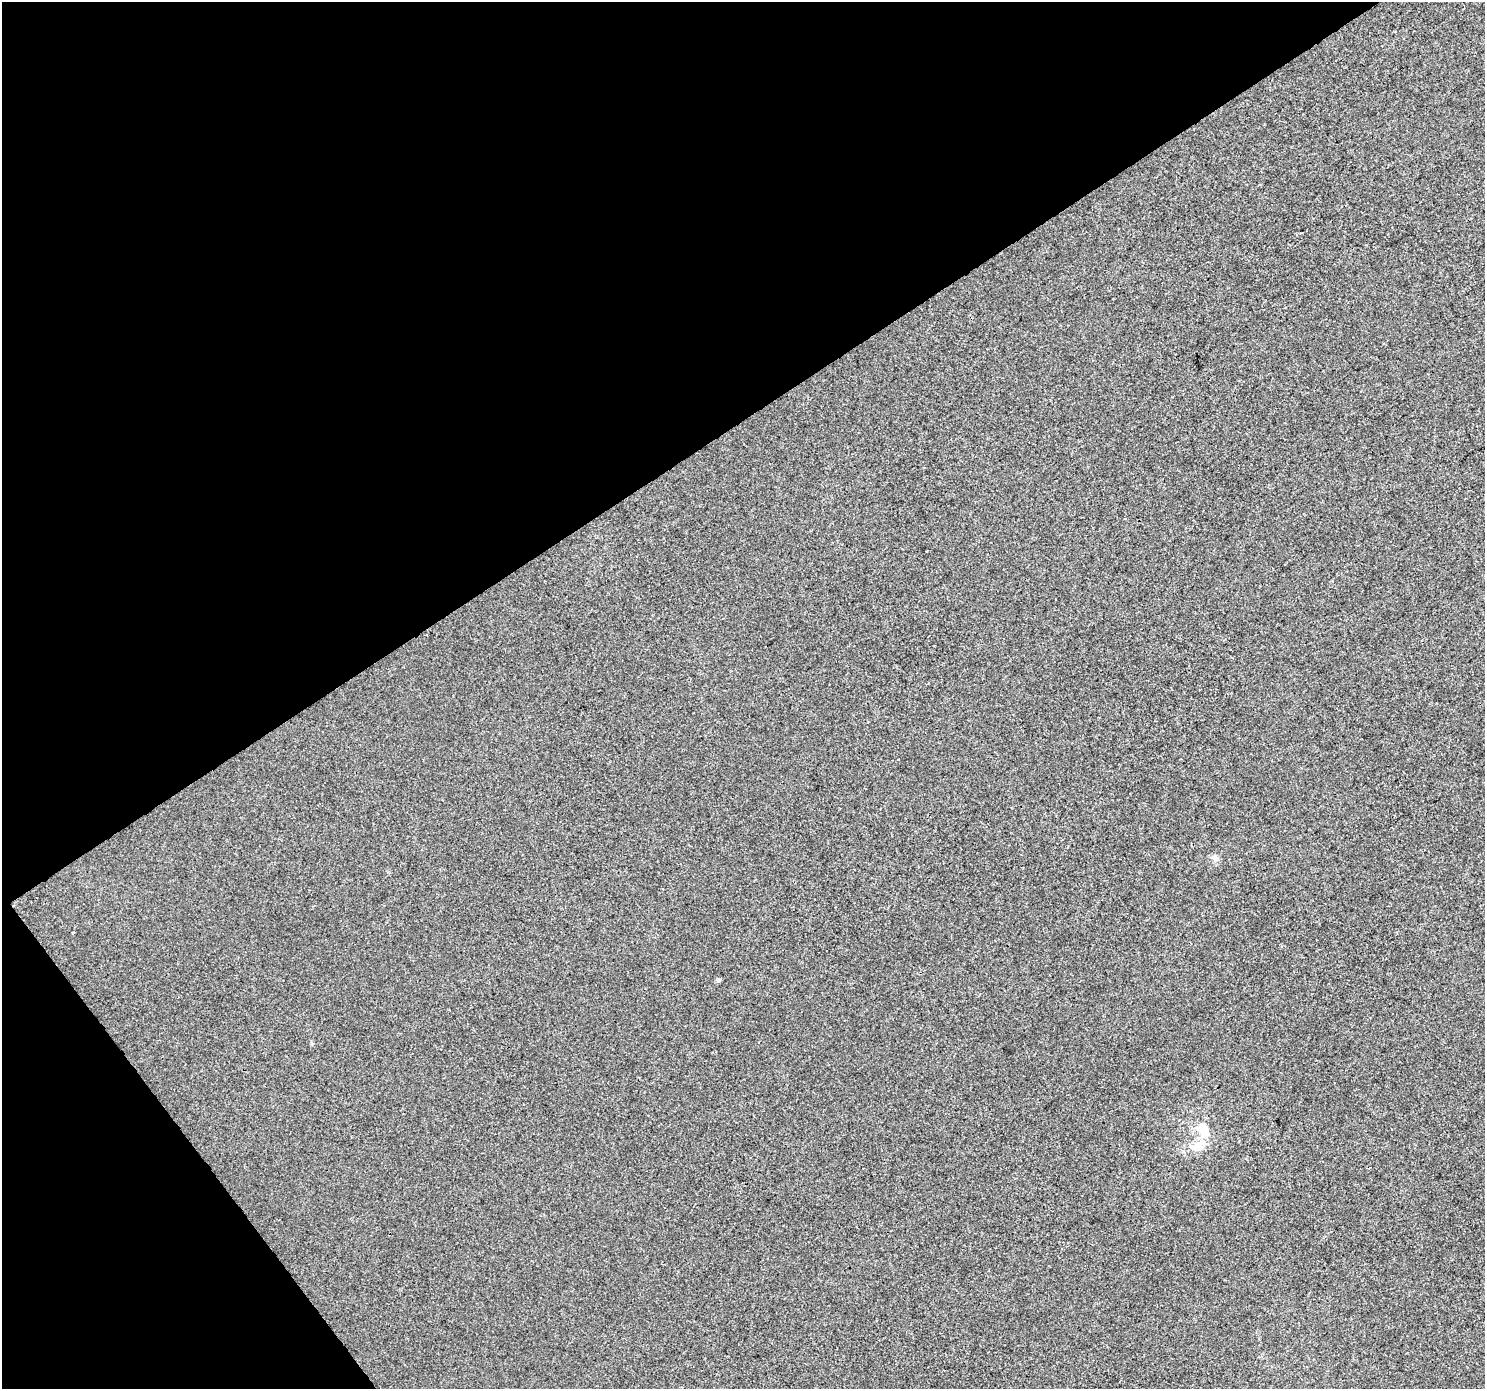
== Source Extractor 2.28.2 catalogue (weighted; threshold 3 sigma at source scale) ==
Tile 5 of 4 x 4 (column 1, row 2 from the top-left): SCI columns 5-1487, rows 2962-4348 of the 5936 x 5861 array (HDU 1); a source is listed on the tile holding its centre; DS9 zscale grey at full resolution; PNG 1487 x 1391 px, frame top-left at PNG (2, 2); no overlay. Shown black and unused: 35% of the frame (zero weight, under 3 of 4 exposures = <1% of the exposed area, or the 3 px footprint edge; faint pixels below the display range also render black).
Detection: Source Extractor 2.28.2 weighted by HDU 2 'WHT'; one run over the whole footprint, this tile lists its part. Background 3.25e-04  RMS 0.0036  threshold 0.0161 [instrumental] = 3 sigma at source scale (4.5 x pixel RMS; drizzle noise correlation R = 1.50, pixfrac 1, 0.0396/0.0396 arcsec/px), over >= 5 px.
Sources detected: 4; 1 inside a brighter listed object's ellipse — not listed separately; the other 3 listed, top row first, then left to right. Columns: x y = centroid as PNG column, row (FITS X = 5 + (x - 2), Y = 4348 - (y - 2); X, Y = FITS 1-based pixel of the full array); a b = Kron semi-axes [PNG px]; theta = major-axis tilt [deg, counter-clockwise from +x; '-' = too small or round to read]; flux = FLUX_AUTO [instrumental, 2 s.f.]
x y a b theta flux
1214 858 9 8 - 1.3
718 980 5 4 - 0.94
1203 1130 23 14 -64 7.6